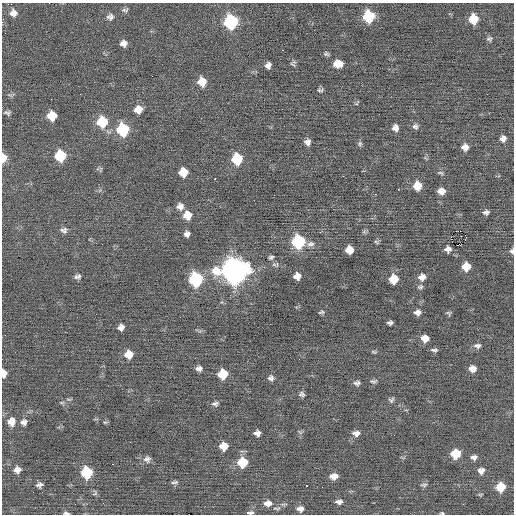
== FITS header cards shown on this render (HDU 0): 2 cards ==
NAXIS1  =                  512 / Axis length
NAXIS2  =                  512 / Axis length

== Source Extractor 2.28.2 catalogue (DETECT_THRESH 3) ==
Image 512 x 512 px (HDU 0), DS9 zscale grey, 1 PNG px = 1 image px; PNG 516 x 516 px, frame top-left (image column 1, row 512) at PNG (2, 3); no overlay
Background -0.00313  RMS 0.8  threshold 2.4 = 3 sigma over >= 5 px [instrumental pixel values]
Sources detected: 119; all 119 listed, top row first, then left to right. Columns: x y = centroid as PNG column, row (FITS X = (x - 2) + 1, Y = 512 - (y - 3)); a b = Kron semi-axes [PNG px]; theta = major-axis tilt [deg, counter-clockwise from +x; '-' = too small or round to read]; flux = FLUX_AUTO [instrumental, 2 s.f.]
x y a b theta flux
125 10 8 5 -6 120
13 13 9 9 - 350
368 16 9 8 - 2900
110 17 9 8 - 220
473 19 8 7 - 1200
2 22 4 2 - 63
231 22 9 8 - 6100
489 39 8 6 16 120
123 43 7 6 - 280
283 50 3 2 - 270
326 54 7 5 -4 110
293 63 8 6 73 130
338 64 9 7 -1 650
268 65 6 5 - 250
152 76 2 2 - 140
202 82 9 8 - 770
320 90 7 5 9 110
80 94 2 2 - 38
357 103 8 3 55 59
138 109 9 8 - 560
7 113 9 6 -17 140
52 116 8 8 - 990
102 122 9 9 - 2000
415 126 8 7 - 160
395 128 7 6 - 280
123 129 9 8 - 3500
503 139 8 8 - 240
307 142 7 7 - 240
360 144 7 6 - 100
465 147 8 7 - 340
60 156 8 8 - 2300
3 158 8 5 86 640
237 159 9 8 - 2100
183 172 7 7 - 900
440 173 9 5 -10 96
343 176 3 2 - 54
215 179 3 2 - 340
417 186 8 8 - 900
398 189 3 2 - 80
441 191 7 6 - 350
180 206 8 8 - 310
486 212 8 6 14 150
187 215 9 9 - 680
64 230 9 7 -7 180
458 231 2 2 - 830
320 232 4 3 - 48
364 232 7 4 -18 87
187 234 6 6 - 210
465 235 3 2 - 180
451 239 3 2 - 850
465 239 3 2 - 27
298 241 9 8 - 4500
376 242 7 4 -33 79
311 244 10 7 7 240
458 245 3 2 - 660
448 249 6 5 - 260
349 250 7 7 - 690
512 251 6 5 - 140
271 257 7 5 24 98
466 266 7 7 - 860
234 271 12 11 - 55000
297 276 6 6 - 430
77 277 9 6 15 160
422 277 8 7 - 350
196 279 9 8 - 6000
393 279 8 7 - 950
420 287 7 6 - 120
321 312 6 4 10 91
417 312 8 6 -4 240
449 313 7 5 -36 91
390 323 5 4 - 130
121 327 6 6 - 270
425 338 7 7 - 520
477 346 10 7 3 200
434 350 8 4 -8 120
374 352 8 4 -14 82
129 354 9 8 - 590
199 368 8 6 6 220
472 369 7 6 - 410
4 373 8 5 90 340
223 374 7 7 - 1300
271 378 7 7 - 180
373 381 10 5 4 120
357 383 8 6 5 160
302 394 7 6 - 140
68 399 7 4 0 83
391 400 8 7 - 130
62 402 8 4 -8 86
215 404 9 6 8 160
11 421 11 9 85 490
24 422 8 8 - 230
105 422 6 4 -2 70
300 432 7 4 -19 79
257 433 6 5 - 270
356 433 9 6 0 260
223 446 7 7 - 700
456 454 8 7 - 1400
474 457 8 7 - 220
147 459 10 9 - 230
242 462 9 8 - 1500
112 464 2 2 - 190
17 470 8 7 - 290
481 471 8 7 - 290
87 472 8 8 - 2900
334 476 8 6 11 390
175 482 10 4 5 120
39 485 8 6 14 190
306 485 3 3 - 84
424 485 10 5 2 120
501 487 8 7 - 1200
480 494 7 3 8 60
339 502 8 5 2 200
103 503 2 2 - 23
268 503 11 7 1 360
277 508 11 4 -1 110
300 509 8 6 -4 260
66 513 6 3 -5 130
250 513 8 4 5 120
442 513 5 3 - 72
At the frame edge (FLAGS 8, measured only in part): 7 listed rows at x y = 2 22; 3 158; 512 251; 4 373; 66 513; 250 513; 442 513